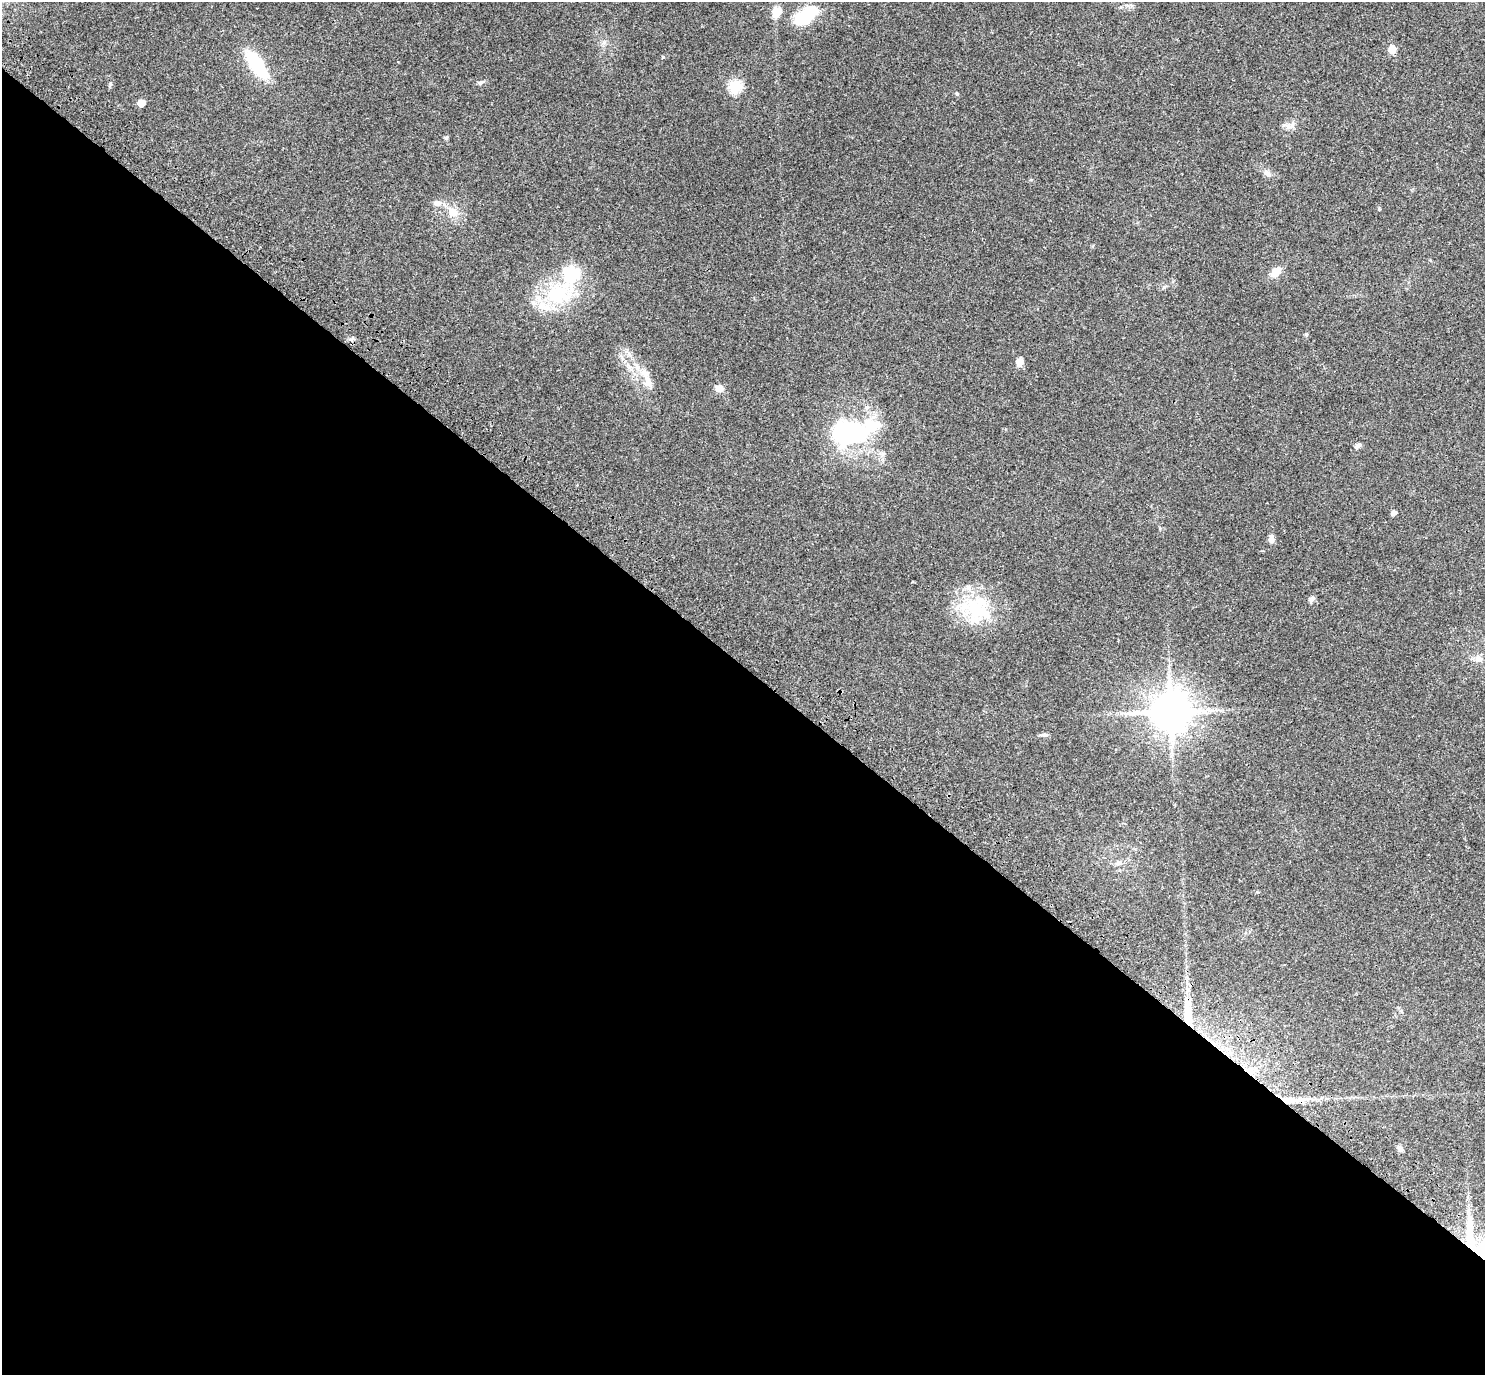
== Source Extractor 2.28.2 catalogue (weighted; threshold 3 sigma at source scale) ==
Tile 14 of 4 x 4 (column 2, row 4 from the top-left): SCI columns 1638-3120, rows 410-1782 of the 6233 x 6246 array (HDU 1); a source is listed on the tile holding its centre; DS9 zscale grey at full resolution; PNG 1487 x 1377 px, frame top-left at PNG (2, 2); no overlay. Shown black and unused: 52% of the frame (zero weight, under 3 of 4 exposures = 9% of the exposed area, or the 3 px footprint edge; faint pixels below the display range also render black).
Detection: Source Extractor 2.28.2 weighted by HDU 2 'WHT'; one run over the whole footprint, this tile lists its part. Background 0.203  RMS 0.0077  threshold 0.0348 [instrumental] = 3 sigma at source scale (4.5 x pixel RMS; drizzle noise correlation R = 1.50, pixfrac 1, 0.0396/0.0396 arcsec/px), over >= 5 px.
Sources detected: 43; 1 inside a brighter object's white glare — not listed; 3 inside a brighter listed object's ellipse — not listed separately; the other 39 listed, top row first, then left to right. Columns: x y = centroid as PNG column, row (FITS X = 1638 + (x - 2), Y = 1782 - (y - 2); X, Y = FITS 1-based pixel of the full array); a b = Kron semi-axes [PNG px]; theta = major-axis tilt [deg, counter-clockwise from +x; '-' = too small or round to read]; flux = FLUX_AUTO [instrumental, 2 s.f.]
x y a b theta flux
777 12 11 8 61 11
807 15 16 10 44 47
1392 49 9 8 - 5.5
663 57 4 4 - 0.84
256 65 24 10 -55 53
481 82 10 5 26 1.7
110 84 5 4 - 0.99
735 86 6 6 - 80
957 94 5 4 - 0.89
141 103 5 5 - 13
1288 126 9 8 - 3.5
446 138 5 5 - 1.1
1267 173 12 6 -51 3.2
438 203 10 8 -2 3.9
1379 209 4 4 - 0.61
453 212 14 12 -43 8.6
1276 272 10 7 39 11
572 273 7 7 - 100
557 294 39 25 34 53
1306 334 5 4 - 1.4
1019 362 8 8 - 5.3
637 367 10 6 -69 3.7
648 382 19 9 -77 6.9
719 388 10 9 - 4.5
851 432 44 26 5 91
1358 446 10 5 29 2.3
1394 513 5 4 - 3.6
1160 528 5 3 - 0.74
1271 539 10 7 -84 2.9
1312 599 8 6 46 2.1
977 609 44 29 -47 46
1479 659 10 9 - 4.7
1170 712 12 11 - 2100
1044 735 10 5 4 1.8
1118 863 9 6 10 2.4
1188 1015 42 10 -85 25
1300 1100 33 6 2 11
1400 1149 9 6 -71 2.1
1470 1238 51 10 -85 26
Overlapping masked pixels (flux is a lower limit): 2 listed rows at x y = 1188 1015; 1470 1238
Unlisted compact peaks at least as high as the median listed source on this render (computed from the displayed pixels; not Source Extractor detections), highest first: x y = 1164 287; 1031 180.